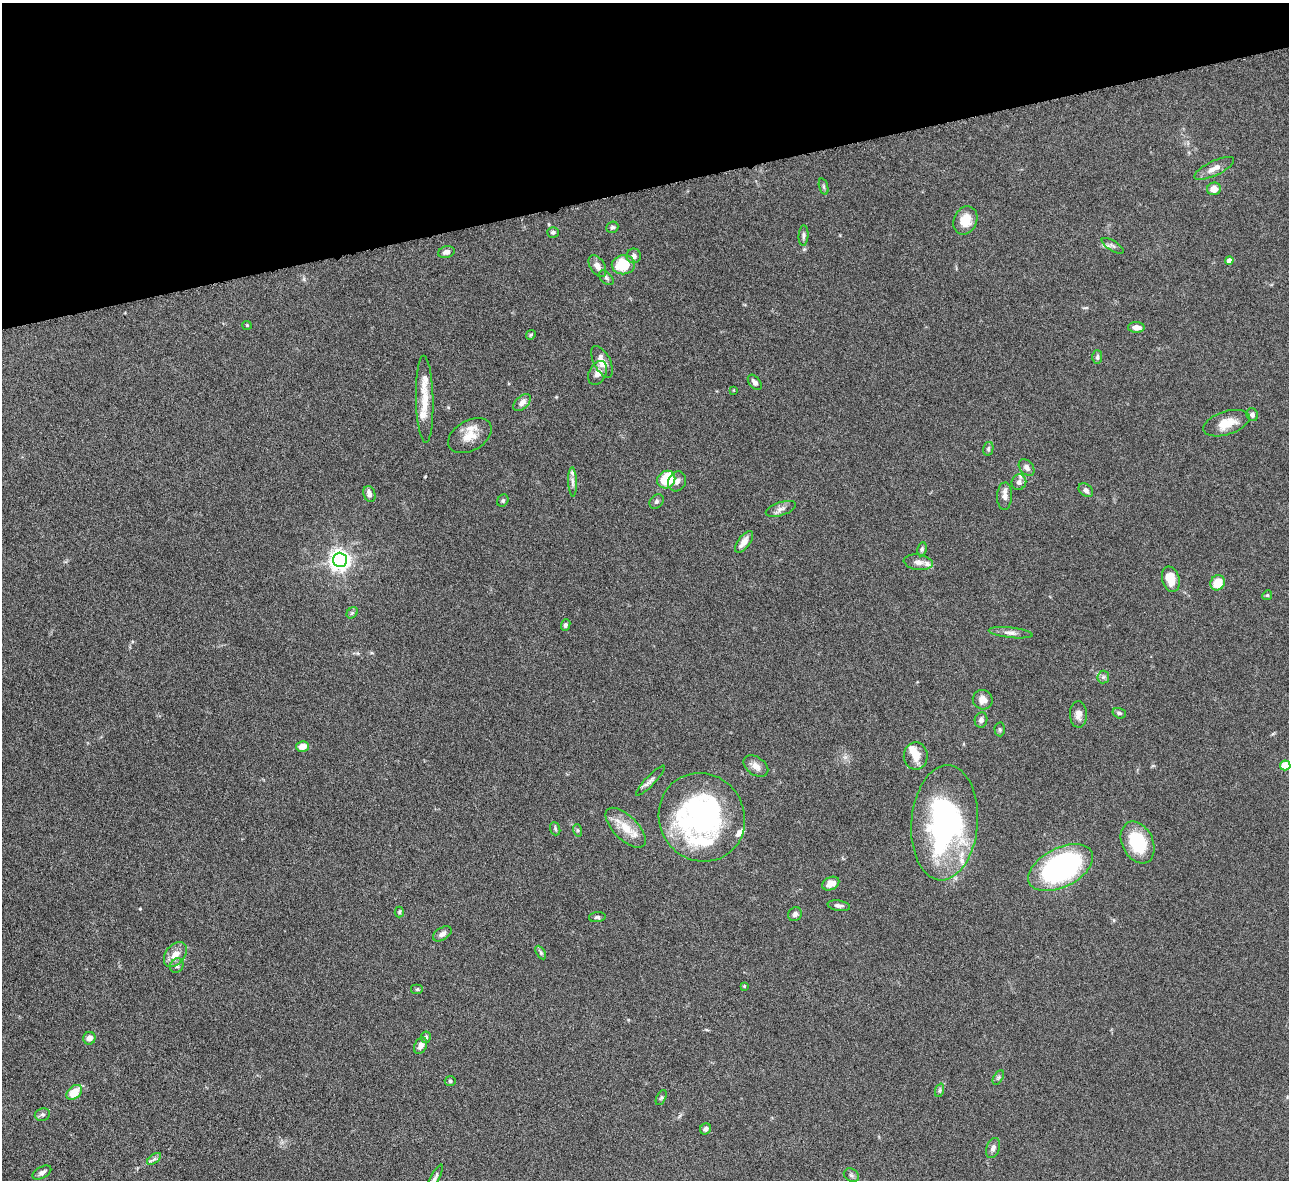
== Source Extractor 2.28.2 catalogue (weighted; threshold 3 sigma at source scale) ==
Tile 3 of 4 x 4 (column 3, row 1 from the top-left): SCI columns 2628-3914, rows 3820-4997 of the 5257 x 5162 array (HDU 1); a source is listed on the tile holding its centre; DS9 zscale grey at full resolution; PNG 1291 x 1182 px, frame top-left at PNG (2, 3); each listed source drawn as its Kron ellipse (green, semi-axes under 4 px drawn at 4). Shown black and unused: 16% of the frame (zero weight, under 6 of 12 exposures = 3% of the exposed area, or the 3 px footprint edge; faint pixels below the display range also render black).
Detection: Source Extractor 2.28.2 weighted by HDU 2 'WHT'; one run over the whole footprint, this tile lists its part. Background 0.125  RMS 0.0034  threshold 0.0139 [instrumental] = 3 sigma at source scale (4.09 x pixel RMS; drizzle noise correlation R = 1.36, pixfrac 0.8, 0.05/0.05 arcsec/px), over >= 5 px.
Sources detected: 105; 2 inside a brighter object's white glare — neither listed nor drawn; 10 inside a brighter listed object's ellipse — not listed separately; the other 93 listed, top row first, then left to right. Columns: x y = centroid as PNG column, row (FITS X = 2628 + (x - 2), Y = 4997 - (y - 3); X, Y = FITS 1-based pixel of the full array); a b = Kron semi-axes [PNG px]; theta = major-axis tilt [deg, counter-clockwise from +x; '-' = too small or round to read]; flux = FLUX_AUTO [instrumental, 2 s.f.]
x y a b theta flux
1214 168 22 7 25 2.7
824 187 8 3 -71 0.53
1214 189 7 6 - 2.7
965 220 14 11 66 5.3
612 227 6 5 - 0.54
553 232 6 5 - 0.66
803 236 10 5 87 0.79
1113 246 12 5 -32 0.92
446 252 8 5 16 1.5
634 256 7 7 - 1.5
1229 260 4 4 - 1.4
623 265 12 9 8 8.9
597 266 12 7 -59 2
606 278 9 5 -45 0.73
247 325 4 4 - 0.32
1136 328 8 5 -4 2.1
531 335 5 4 - 0.42
1097 357 7 5 89 0.66
602 362 17 8 -62 3.3
597 373 12 8 63 2
755 382 9 5 -52 1.4
733 390 3 2 - 0.21
425 399 43 8 -88 6.4
522 403 10 6 44 1.6
1252 415 6 5 - 0.86
1226 423 24 11 18 4.9
470 436 23 15 29 5.2
988 449 7 5 78 0.63
1027 468 9 6 -51 1.2
666 480 9 8 - 12
677 481 10 8 64 1.3
573 482 15 4 -88 1.1
1019 482 8 7 - 1.1
1086 490 8 6 -42 1.2
369 494 8 6 -72 1.4
1005 496 14 7 87 1.7
503 500 6 5 - 0.54
657 501 8 6 46 0.72
781 509 16 6 18 1.6
744 542 13 6 53 2.3
922 549 7 4 81 0.6
340 560 7 7 - 190
918 562 14 7 -7 1.8
1171 579 13 8 -74 5.7
1217 583 8 7 - 6.1
1267 595 5 4 - 0.38
352 613 6 5 - 0.52
566 625 6 4 68 0.78
1011 633 22 5 -6 1.7
1103 677 6 6 - 0.74
983 700 10 9 - 2.2
1119 713 7 5 -15 0.62
1078 714 13 8 -88 2
981 720 8 6 79 0.93
1000 729 7 5 -88 0.55
302 746 6 5 - 3
916 756 14 12 -88 3.3
1285 765 5 5 - 8.7
756 766 14 9 -35 2.2
650 781 20 5 46 1.3
702 817 45 42 -57 57
944 823 58 33 85 65
626 828 25 12 -45 5.9
555 829 7 5 -70 0.49
577 830 6 4 -71 0.45
1138 843 22 15 -63 15
1061 868 35 19 27 66
831 884 9 6 26 2.6
839 906 11 5 -8 0.93
399 912 5 4 - 0.41
795 914 7 6 - 1
597 917 8 5 6 0.6
442 934 10 6 31 1.3
541 953 7 4 -59 0.59
175 955 14 9 52 3.5
177 966 8 6 60 0.83
744 986 4 3 - 0.28
417 989 6 5 - 0.53
426 1037 5 5 - 0.71
89 1038 6 6 - 1.5
421 1046 8 6 62 1.5
998 1078 8 4 59 0.59
450 1081 5 4 - 0.47
940 1090 7 4 71 0.57
74 1092 9 6 42 6.1
661 1098 8 4 63 0.52
42 1115 7 6 - 0.74
705 1129 6 5 - 0.78
993 1148 10 6 70 1.3
154 1159 8 4 37 0.76
42 1173 10 5 30 1
851 1175 8 6 -32 0.73
435 1178 14 4 63 0.96
Isophote crosses this tile's border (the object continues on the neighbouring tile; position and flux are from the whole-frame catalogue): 2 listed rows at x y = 1285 765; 435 1178